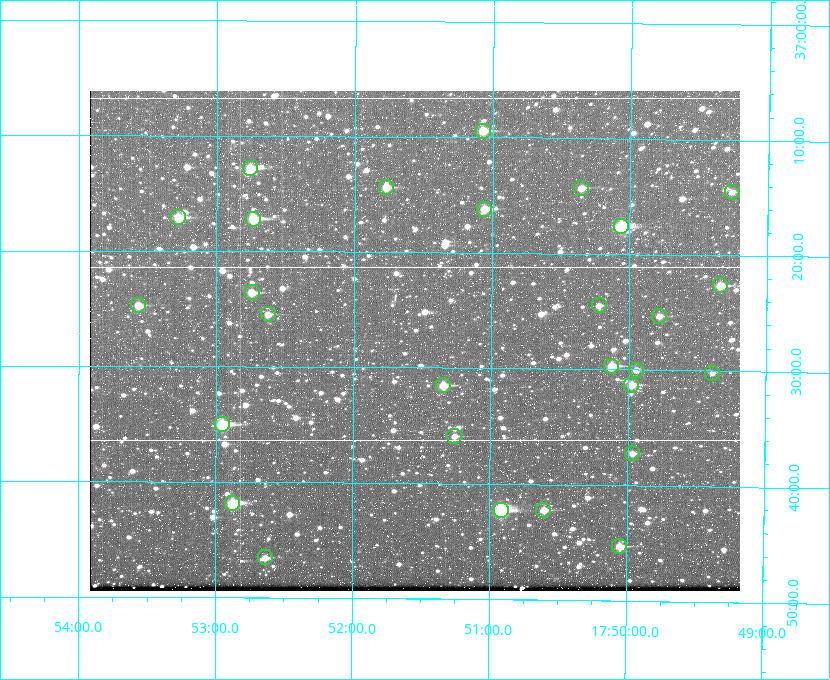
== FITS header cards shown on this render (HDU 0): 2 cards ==
NAXIS1  =                  650
NAXIS2  =                  500

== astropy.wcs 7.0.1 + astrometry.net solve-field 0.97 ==
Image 650 x 500 px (HDU 0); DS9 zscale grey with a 90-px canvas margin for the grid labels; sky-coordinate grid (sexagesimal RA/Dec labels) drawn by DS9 from the SOLVED WCS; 28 Tycho-2 reference stars matched to detected sources circled (green)
Header WCS: none
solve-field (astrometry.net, Tycho-2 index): SOLVED blind (the file carries no WCS)
Solved WCS: RA---TAN-SIP/DEC--TAN-SIP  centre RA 17:51:33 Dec +37:28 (267.89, +37.46 deg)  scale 5.2 arcsec/px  FOV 56.3' x 43.3'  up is +180 deg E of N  parity flipped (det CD > 0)
(file carries no celestial WCS; the grid is the blind solution)
Tycho-2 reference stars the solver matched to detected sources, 28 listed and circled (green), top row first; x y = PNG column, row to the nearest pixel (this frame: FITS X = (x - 90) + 1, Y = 500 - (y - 91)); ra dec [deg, ICRS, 3 dp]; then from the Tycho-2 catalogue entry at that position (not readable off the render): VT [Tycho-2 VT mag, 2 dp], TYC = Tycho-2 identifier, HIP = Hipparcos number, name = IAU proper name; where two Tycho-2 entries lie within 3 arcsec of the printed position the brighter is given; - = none
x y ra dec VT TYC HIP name
483 131 267.768 +37.157 9.98 2620-745-1 - -
250 168 268.189 +37.213 9.71 2620-542-1 - -
386 187 267.943 +37.240 10.39 2620-505-1 - -
581 188 267.589 +37.238 11.09 2619-212-1 - -
732 192 267.316 +37.242 12.03 2619-611-1 - -
484 209 267.764 +37.270 10.17 2620-784-1 - -
178 217 268.319 +37.285 9.88 2620-536-1 - -
253 219 268.183 +37.286 8.98 2620-786-1 87506 -
621 226 267.517 +37.293 8.96 2619-379-1 - -
720 285 267.335 +37.377 10.60 2619-634-1 - -
252 292 268.186 +37.393 10.44 2620-175-1 - -
138 305 268.392 +37.412 10.60 2620-800-1 - -
599 305 267.555 +37.408 11.50 2619-358-1 - -
268 314 268.156 +37.424 11.25 2620-712-1 - -
659 316 267.445 +37.422 11.17 2619-451-1 - -
611 366 267.531 +37.495 10.07 2619-274-1 - -
636 370 267.485 +37.500 11.33 2619-40-1 - -
712 373 267.347 +37.503 12.15 3088-638-1 - -
443 385 267.836 +37.525 9.96 3089-889-1 - -
631 385 267.494 +37.522 10.35 3088-270-1 - -
222 424 268.239 +37.584 8.64 3089-755-1 - -
454 436 267.815 +37.598 11.54 3089-1081-1 - -
632 453 267.491 +37.621 11.40 3088-1284-1 - -
232 503 268.219 +37.697 8.93 3089-671-1 - -
501 510 267.730 +37.705 8.13 3089-1203-1 87349 -
543 510 267.652 +37.703 11.04 3089-693-1 - -
619 546 267.512 +37.755 10.10 3089-2332-1 - -
265 557 268.159 +37.775 11.22 3089-2245-1 - -